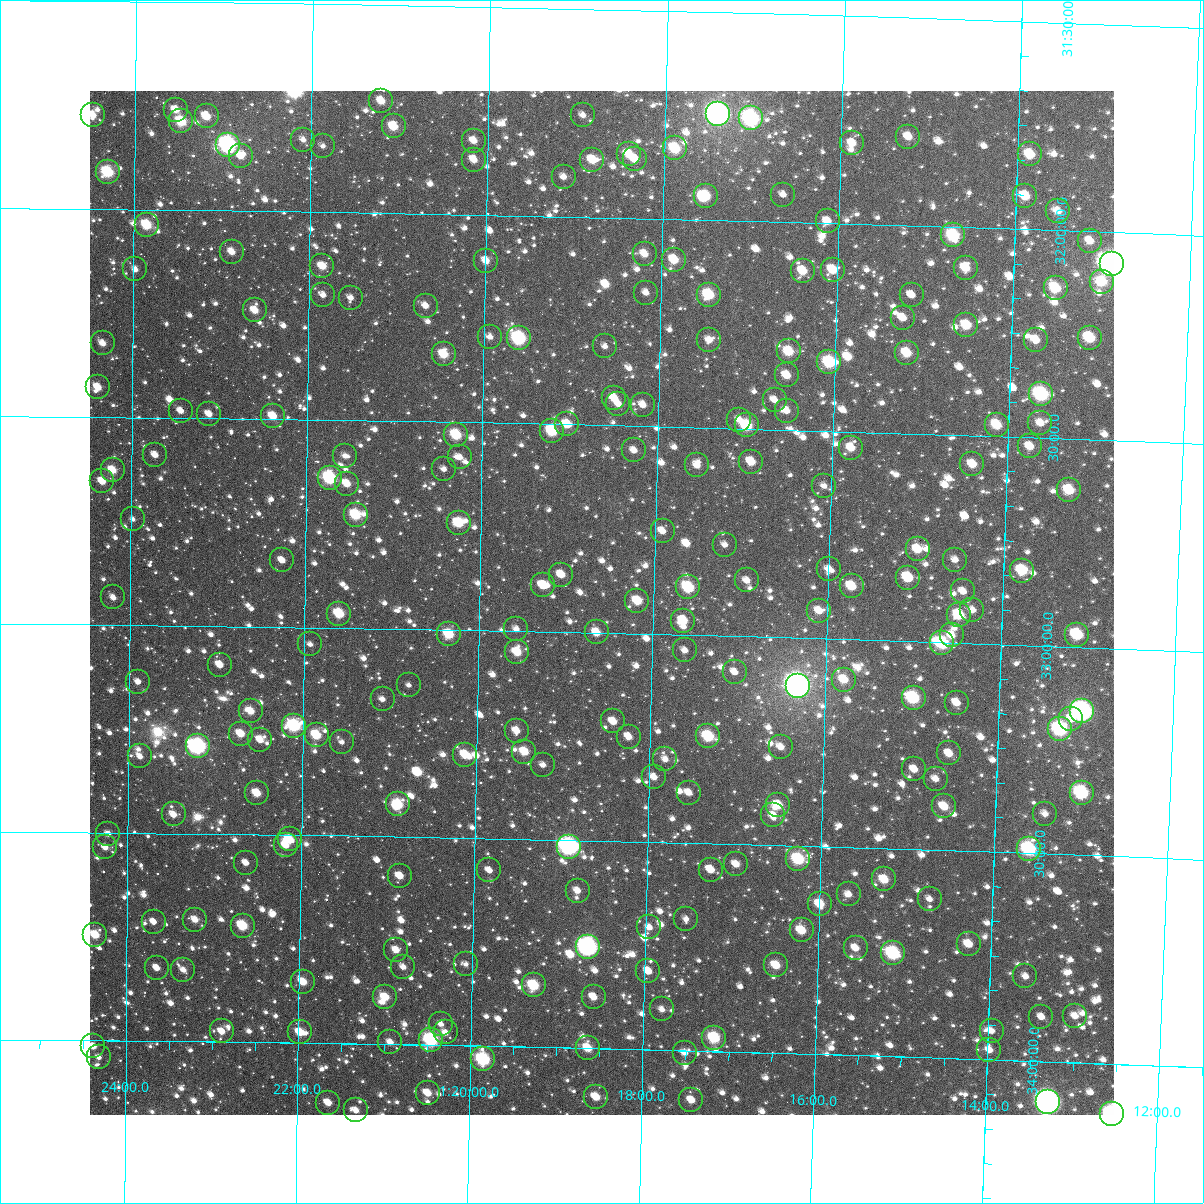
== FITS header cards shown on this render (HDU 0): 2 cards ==
NAXIS1  =                 1024
NAXIS2  =                 1024

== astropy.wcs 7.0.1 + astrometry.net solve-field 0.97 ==
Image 1024 x 1024 px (HDU 0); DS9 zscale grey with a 90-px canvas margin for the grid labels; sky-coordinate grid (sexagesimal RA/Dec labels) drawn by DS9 from the SOLVED WCS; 237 Tycho-2 reference stars matched to detected sources circled (green)
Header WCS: RA---TAN-SIP/DEC--TAN-SIP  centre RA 01:18:36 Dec +32:56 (19.65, +32.93 deg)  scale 8.66 arcsec/px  FOV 147.8' x 147.9'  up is +179 deg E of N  parity flipped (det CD > 0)
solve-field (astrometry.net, Tycho-2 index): VERIFIED the header's WCS against the Tycho-2 star catalogue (verified at 6 index scales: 15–237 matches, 0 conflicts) and refined it, rather than solving blind
Solved WCS: RA---TAN-SIP/DEC--TAN-SIP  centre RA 01:18:36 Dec +32:56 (19.65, +32.93 deg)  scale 8.66 arcsec/px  FOV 147.9' x 147.9'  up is +179 deg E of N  parity flipped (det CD > 0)
The solver's refit moves the header's centre by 0.28 arcsec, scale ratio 1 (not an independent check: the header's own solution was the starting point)
Tycho-2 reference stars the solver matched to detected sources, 237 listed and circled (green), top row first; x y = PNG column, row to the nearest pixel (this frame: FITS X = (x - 90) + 1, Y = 1024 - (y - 91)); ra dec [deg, ICRS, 3 dp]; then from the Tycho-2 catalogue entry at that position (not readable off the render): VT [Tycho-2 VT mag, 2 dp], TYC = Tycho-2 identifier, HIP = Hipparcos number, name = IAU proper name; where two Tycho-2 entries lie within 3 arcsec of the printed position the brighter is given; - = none
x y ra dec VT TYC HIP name
381 101 20.303 +31.731 10.75 2292-1421-1 - -
176 110 20.884 +31.759 10.95 2292-1351-1 - -
718 114 19.350 +31.745 6.50 2291-1639-1 6025 -
93 115 21.119 +31.774 10.93 2292-1310-1 - -
583 115 19.732 +31.755 11.85 2291-34-1 - -
207 116 20.797 +31.774 10.60 2292-1304-1 - -
751 118 19.256 +31.753 8.25 2291-36-1 5989 -
181 121 20.868 +31.787 9.63 2292-1267-1 - -
394 126 20.267 +31.791 10.12 2292-1223-1 - -
908 137 18.810 +31.786 11.28 2291-70-1 - -
303 140 20.522 +31.827 11.66 2292-1159-1 - -
474 141 20.040 +31.822 11.23 2291-82-1 - -
852 143 18.968 +31.806 10.95 2291-83-1 - -
228 145 20.735 +31.841 7.69 2292-1470-1 6453 -
323 146 20.466 +31.841 12.32 2292-1128-1 - -
675 148 19.469 +31.830 9.68 2291-93-1 - -
629 154 19.600 +31.846 10.30 2291-114-1 - -
1030 154 18.464 +31.819 10.17 2291-1627-1 - -
241 156 20.699 +31.869 12.47 2292-1046-1 - -
635 159 19.581 +31.859 11.04 2291-115-1 - -
474 160 20.038 +31.868 11.20 2291-125-1 - -
592 160 19.704 +31.863 11.23 2291-1644-1 - -
108 172 21.075 +31.910 9.13 2296-1181-1 - -
564 177 19.783 +31.905 11.88 2295-287-1 - -
783 195 19.160 +31.935 11.71 2295-223-1 - -
706 196 19.379 +31.943 9.77 2295-222-1 - -
1025 196 18.473 +31.920 10.51 2295-229-1 - -
1058 211 18.380 +31.953 11.33 2295-194-1 - -
828 221 19.032 +31.996 11.02 2295-142-1 - -
147 225 20.963 +32.037 9.65 2296-1400-1 - -
953 235 18.673 +32.020 9.23 2295-94-1 - -
1090 241 18.286 +32.023 11.16 2295-63-1 - -
232 252 20.721 +32.099 11.31 2296-1555-1 - -
645 254 19.549 +32.086 11.48 2295-15-1 - -
674 260 19.464 +32.098 10.38 2295-6-1 - -
486 261 19.998 +32.110 11.39 2295-26-1 - -
1112 264 18.221 +32.075 7.02 2295-1556-1 5671 -
322 266 20.463 +32.130 10.58 2296-1474-1 - -
966 268 18.635 +32.097 10.54 2295-45-1 - -
135 269 20.994 +32.144 11.49 2296-1437-1 - -
833 270 19.013 +32.112 10.50 2295-53-1 - -
803 271 19.098 +32.116 10.60 2295-75-1 - -
1102 282 18.247 +32.120 10.16 2295-121-1 - -
1056 288 18.378 +32.139 9.93 2295-150-1 - -
646 293 19.542 +32.179 11.62 2295-179-1 - -
323 295 20.460 +32.200 12.14 2296-1281-1 - -
709 295 19.363 +32.180 9.55 2295-191-1 - -
912 295 18.787 +32.167 11.88 2295-186-1 - -
351 298 20.381 +32.205 12.64 2296-1259-1 - -
426 306 20.168 +32.221 11.53 2295-258-1 - -
255 310 20.653 +32.239 11.02 2296-1149-1 - -
903 318 18.811 +32.222 10.85 2295-196-1 - -
966 325 18.628 +32.235 10.13 2295-760-1 - -
490 337 19.983 +32.294 11.48 2295-574-1 - -
519 338 19.900 +32.295 8.63 2295-598-1 6209 -
1090 338 18.277 +32.256 9.60 2295-602-1 - -
709 340 19.359 +32.289 11.32 2295-569-1 - -
1036 340 18.430 +32.265 10.60 2295-575-1 - -
103 343 21.085 +32.322 11.37 2296-1358-1 - -
605 346 19.655 +32.310 12.09 2295-506-1 - -
789 351 19.131 +32.311 10.09 2295-446-1 - -
907 353 18.795 +32.306 10.22 2295-455-1 - -
444 354 20.114 +32.337 10.50 2295-429-1 - -
829 362 19.015 +32.334 9.28 2295-356-1 5911 -
787 375 19.135 +32.369 10.74 2295-303-1 - -
98 387 21.097 +32.428 10.76 2296-973-1 - -
1041 394 18.409 +32.395 8.59 2295-458-1 - -
614 398 19.625 +32.433 10.88 2295-504-1 - -
775 400 19.168 +32.429 11.83 2295-513-1 - -
618 404 19.613 +32.448 11.68 2295-560-1 - -
643 405 19.543 +32.449 11.43 2295-566-1 - -
181 411 20.860 +32.483 11.64 2296-747-1 - -
787 411 19.133 +32.454 11.04 2295-628-1 - -
209 414 20.780 +32.490 11.63 2296-742-1 - -
273 416 20.598 +32.493 11.02 2296-729-1 - -
739 420 19.267 +32.479 12.15 2295-703-1 - -
1040 423 18.408 +32.465 11.36 2295-695-1 - -
567 424 19.758 +32.500 10.51 2295-727-1 - -
747 425 19.246 +32.492 9.51 2295-725-1 5986 -
997 425 18.533 +32.472 10.37 2295-688-1 - -
552 431 19.801 +32.517 9.49 2295-739-1 - -
456 435 20.074 +32.530 9.74 2295-712-1 - -
1030 446 18.436 +32.522 10.84 2295-656-1 - -
851 448 18.946 +32.538 10.61 2295-661-1 - -
634 450 19.566 +32.559 12.02 2295-634-1 - -
155 455 20.932 +32.590 11.35 2296-807-1 - -
345 456 20.390 +32.586 12.47 2296-812-1 - -
460 457 20.063 +32.584 11.63 2295-592-1 - -
751 462 19.230 +32.579 10.79 2295-562-1 - -
972 464 18.598 +32.570 10.91 2295-555-1 - -
697 465 19.385 +32.591 11.41 2295-528-1 - -
444 469 20.107 +32.614 12.18 2295-516-1 - -
113 470 21.054 +32.627 10.54 2296-926-1 - -
330 478 20.433 +32.640 8.83 2296-969-1 6362 -
102 481 21.083 +32.654 10.97 2296-1018-1 - -
347 484 20.384 +32.653 10.98 2296-999-1 - -
824 486 19.020 +32.632 12.26 2295-418-1 - -
1069 490 18.320 +32.623 9.98 2295-1540-1 - -
356 515 20.357 +32.727 9.65 2296-967-1 - -
133 519 20.995 +32.745 12.41 2296-873-1 - -
459 523 20.062 +32.742 9.80 2295-573-1 - -
663 531 19.478 +32.751 11.55 2295-667-1 - -
725 545 19.299 +32.780 11.81 2295-596-1 - -
918 549 18.747 +32.778 10.55 2295-701-1 - -
282 560 20.566 +32.840 11.52 2296-932-1 - -
955 560 18.639 +32.800 11.59 2295-563-1 - -
829 569 19.000 +32.832 11.88 2295-374-1 - -
1022 571 18.447 +32.821 9.81 2295-363-1 - -
561 575 19.765 +32.862 10.94 2295-1458-1 - -
908 578 18.772 +32.847 10.07 2295-1441-1 - -
747 580 19.233 +32.865 11.46 2295-1410-1 - -
543 585 19.817 +32.889 10.88 2295-1374-1 - -
852 586 18.933 +32.871 10.20 2295-1558-1 - -
688 587 19.401 +32.886 9.31 2295-1368-1 - -
963 591 18.614 +32.876 11.46 2295-1354-1 - -
113 597 21.048 +32.934 11.52 2296-908-1 - -
637 601 19.546 +32.921 10.36 2295-1234-1 - -
972 610 18.585 +32.920 11.72 2295-1206-1 - -
819 611 19.025 +32.933 11.10 2295-1175-1 - -
339 614 20.400 +32.966 9.80 2296-796-1 - -
959 615 18.623 +32.933 9.81 2295-1158-1 - -
683 621 19.413 +32.966 10.89 2295-1107-1 - -
516 629 19.891 +32.995 11.55 2295-1012-1 - -
597 632 19.661 +32.999 10.64 2295-1037-1 - -
449 634 20.083 +33.011 9.90 2295-1000-1 - -
952 635 18.642 +32.982 11.18 2295-1039-1 - -
1077 635 18.282 +32.970 9.48 2295-1020-1 - -
942 643 18.668 +33.001 9.11 2295-989-1 - -
310 644 20.482 +33.041 12.50 2296-502-1 - -
685 650 19.406 +33.037 11.77 2295-1060-1 - -
517 652 19.887 +33.050 10.35 2295-1046-1 - -
220 665 20.741 +33.093 11.27 2296-364-1 - -
735 672 19.261 +33.086 11.39 2295-1187-1 - -
844 680 18.947 +33.097 10.49 2295-1246-1 - -
138 682 20.975 +33.136 11.66 2296-234-1 - -
409 685 20.196 +33.135 12.14 2295-1287-1 - -
798 686 19.079 +33.115 6.16 2295-1555-1 5936 -
914 698 18.746 +33.136 8.99 2295-1356-1 - -
383 699 20.272 +33.170 12.10 2296-113-1 - -
957 703 18.621 +33.144 11.44 2295-1381-1 - -
251 711 20.650 +33.204 10.67 2296-32-1 - -
1082 711 18.260 +33.155 7.49 2295-1531-1 5682 -
1071 719 18.290 +33.173 11.19 2295-1483-1 - -
613 721 19.607 +33.212 11.16 2295-1487-1 - -
294 726 20.525 +33.237 8.87 2296-65-1 - -
1060 729 18.321 +33.199 8.53 2295-1444-1 - -
517 731 19.884 +33.239 11.29 2295-1431-1 - -
241 734 20.678 +33.258 10.54 2296-119-1 - -
317 735 20.460 +33.259 9.94 2296-115-1 - -
708 736 19.332 +33.243 9.45 2295-1375-1 - -
629 737 19.561 +33.248 11.30 2295-1377-1 - -
260 740 20.622 +33.272 11.35 2296-164-1 - -
342 742 20.387 +33.275 12.00 2296-169-1 - -
198 746 20.800 +33.290 7.81 2296-215-1 6467 -
781 747 19.123 +33.263 11.53 2295-1313-1 - -
524 752 19.861 +33.290 10.34 2295-1268-1 - -
949 753 18.638 +33.267 11.43 2295-1272-1 - -
465 755 20.031 +33.300 10.58 2295-1212-1 - -
140 756 20.967 +33.316 11.83 2296-254-1 - -
665 759 19.454 +33.300 11.62 2295-1248-1 - -
543 765 19.807 +33.321 11.98 2295-1169-1 - -
914 769 18.737 +33.308 11.35 2295-1157-1 - -
654 777 19.486 +33.344 11.78 2295-1080-1 - -
936 779 18.675 +33.329 11.49 2295-1082-1 - -
257 793 20.629 +33.400 10.53 2296-542-1 - -
689 793 19.385 +33.379 11.68 2295-999-1 - -
1082 793 18.253 +33.350 8.65 2295-1026-1 - -
398 804 20.222 +33.422 9.92 2295-1154-1 - -
778 805 19.126 +33.403 10.65 2295-1141-1 - -
944 806 18.648 +33.395 10.63 2295-1152-1 - -
174 814 20.869 +33.454 11.47 2296-80-1 - -
1045 814 18.356 +33.404 11.82 2295-1297-1 - -
773 815 19.140 +33.428 11.47 2295-1364-1 - -
108 834 21.056 +33.503 11.76 2296-525-1 - -
290 839 20.533 +33.511 10.34 2296-493-1 6392 -
286 845 20.545 +33.525 10.92 2296-459-1 - -
105 847 21.065 +33.535 11.80 2296-445-1 - -
569 847 19.726 +33.516 7.62 2295-784-1 6145 -
1029 849 18.399 +33.491 8.58 2295-790-1 5725 -
798 859 19.063 +33.532 9.25 2295-801-1 - -
246 863 20.658 +33.569 12.14 2296-319-1 - -
736 864 19.242 +33.549 10.95 2295-812-1 - -
489 870 19.955 +33.577 11.31 2295-963-1 - -
711 870 19.316 +33.563 10.84 2295-962-1 - -
400 876 20.213 +33.594 11.23 2295-956-1 - -
884 879 18.814 +33.575 10.33 2295-953-1 - -
578 891 19.699 +33.621 11.42 2295-908-1 - -
849 894 18.915 +33.613 12.37 2295-898-1 - -
930 899 18.681 +33.618 11.97 2295-873-1 - -
820 904 18.998 +33.638 10.46 2295-851-1 - -
686 919 19.383 +33.683 12.81 2295-859-1 - -
195 920 20.803 +33.707 11.22 2296-599-1 - -
154 922 20.923 +33.713 11.81 2296-592-1 - -
243 926 20.665 +33.720 9.73 2296-581-1 - -
649 927 19.488 +33.706 11.80 2295-894-1 - -
802 930 19.048 +33.703 10.50 2295-903-1 - -
95 935 21.091 +33.746 10.29 2296-564-1 - -
969 944 18.564 +33.724 10.75 2295-952-1 - -
588 947 19.665 +33.757 7.64 2299-101-1 6127 -
856 948 18.890 +33.742 11.33 2295-972-1 - -
396 950 20.220 +33.773 11.19 2299-97-1 - -
893 953 18.781 +33.752 8.71 2299-98-1 - -
466 964 20.017 +33.804 12.37 2299-78-1 - -
776 965 19.119 +33.789 10.84 2299-827-1 - -
403 967 20.199 +33.813 11.60 2299-71-1 - -
157 968 20.912 +33.824 11.80 2300-62-1 - -
183 970 20.835 +33.828 12.19 2300-69-1 - -
648 971 19.489 +33.811 11.29 2299-69-1 - -
1025 976 18.397 +33.797 11.57 2299-60-1 - -
303 982 20.488 +33.853 10.62 2300-122-1 - -
534 985 19.820 +33.852 9.57 2299-11-1 - -
385 997 20.249 +33.887 10.47 2299-55-1 - -
594 997 19.646 +33.876 11.25 2299-53-1 - -
662 1009 19.446 +33.902 12.03 2299-527-1 - -
1075 1016 18.248 +33.887 11.50 2299-673-1 - -
1041 1017 18.347 +33.893 12.01 2299-785-1 - -
441 1024 20.086 +33.949 11.66 2299-1280-1 - -
222 1031 20.722 +33.974 11.34 2300-647-1 - -
992 1031 18.489 +33.931 11.57 2299-110-1 - -
300 1032 20.495 +33.974 10.73 2300-297-1 - -
446 1032 20.072 +33.969 12.05 2299-1094-1 - -
714 1038 19.292 +33.968 9.44 2299-813-1 - -
431 1040 20.113 +33.988 8.65 2299-1116-1 - -
390 1042 20.232 +33.995 11.61 2299-1162-1 - -
93 1046 21.094 +34.014 11.17 2300-623-1 - -
588 1048 19.659 +33.999 10.33 2299-794-1 - -
989 1050 18.494 +33.977 11.68 2299-515-1 - -
685 1053 19.378 +34.005 11.63 2299-246-1 - -
99 1057 21.077 +34.040 11.98 2300-813-1 - -
483 1059 19.962 +34.033 8.64 2299-1216-1 - -
428 1093 20.120 +34.116 11.13 2299-1232-1 - -
596 1097 19.632 +34.116 10.67 2299-456-1 - -
691 1100 19.355 +34.118 10.83 2299-615-1 - -
1048 1102 18.317 +34.098 6.70 2299-988-1 5694 -
328 1103 20.410 +34.143 10.90 2300-307-1 - -
356 1110 20.329 +34.160 11.37 2300-153-1 - -
1112 1114 18.130 +34.120 8.04 2299-934-1 - -